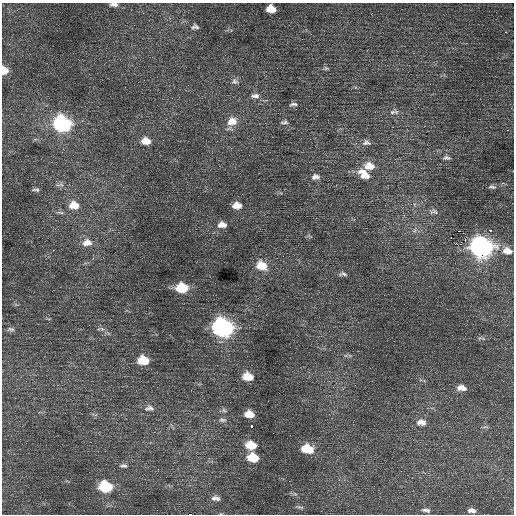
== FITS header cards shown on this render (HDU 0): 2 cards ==
NAXIS1  =                  512 / Axis length
NAXIS2  =                  512 / Axis length

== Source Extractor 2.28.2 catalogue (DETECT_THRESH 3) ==
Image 512 x 512 px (HDU 0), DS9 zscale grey, 1 PNG px = 1 image px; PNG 516 x 516 px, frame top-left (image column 1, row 512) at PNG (2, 3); no overlay
Background 0.869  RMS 0.9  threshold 2.7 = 3 sigma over >= 5 px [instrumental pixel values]
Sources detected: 65; all 65 listed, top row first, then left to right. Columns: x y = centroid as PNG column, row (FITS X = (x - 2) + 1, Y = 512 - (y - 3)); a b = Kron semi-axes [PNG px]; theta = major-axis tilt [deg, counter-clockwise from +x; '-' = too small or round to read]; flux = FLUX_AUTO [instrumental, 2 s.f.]
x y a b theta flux
114 4 10 5 -3 200
271 9 8 6 -5 870
195 27 11 7 5 210
505 32 3 3 - 100
326 68 6 5 - 99
4 71 7 6 - 760
235 81 10 7 -11 200
255 96 11 6 2 250
293 104 10 6 7 170
392 112 9 6 21 150
232 121 14 11 21 690
284 122 9 4 7 130
62 124 11 9 -12 12000
507 130 3 3 - 52
146 141 10 7 -4 650
366 143 11 7 -9 220
446 158 10 5 -3 150
369 166 12 8 -3 760
364 174 16 9 -41 780
315 177 10 7 5 250
62 185 7 4 -20 150
492 187 10 5 -8 180
36 190 9 4 -2 130
74 205 12 9 -6 840
237 205 9 7 1 620
434 211 12 7 -4 220
60 212 10 4 -6 140
222 225 10 7 0 450
490 230 3 2 - 620
458 231 3 2 - 660
451 237 2 2 - 240
465 240 4 2 - 42
87 243 14 10 0 580
458 245 5 3 - 540
481 247 12 9 -14 29000
53 250 2 2 - 150
507 251 12 8 -17 580
93 258 4 3 - 78
261 266 12 9 -21 1200
343 274 10 5 -4 150
182 288 10 8 -2 2400
222 328 11 9 -14 22000
11 329 10 6 -3 150
102 329 7 4 -18 120
143 360 9 7 -5 1500
248 376 9 7 -11 1100
462 388 10 6 -7 370
149 408 14 7 4 270
224 410 7 5 -45 120
249 414 8 6 -11 670
222 420 11 5 -1 160
421 422 11 7 -5 340
251 426 4 3 - 130
273 433 2 2 - 80
251 445 10 7 -13 1200
307 449 11 7 -10 1700
253 457 9 6 -11 1600
124 466 10 6 -3 170
105 486 10 7 -8 3600
214 498 10 7 39 200
218 499 6 5 - 140
300 507 11 3 -5 94
426 510 10 4 -4 160
472 510 8 4 -7 240
190 514 4 2 - 780
At the frame edge (FLAGS 8, measured only in part): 3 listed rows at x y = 114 4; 4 71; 190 514